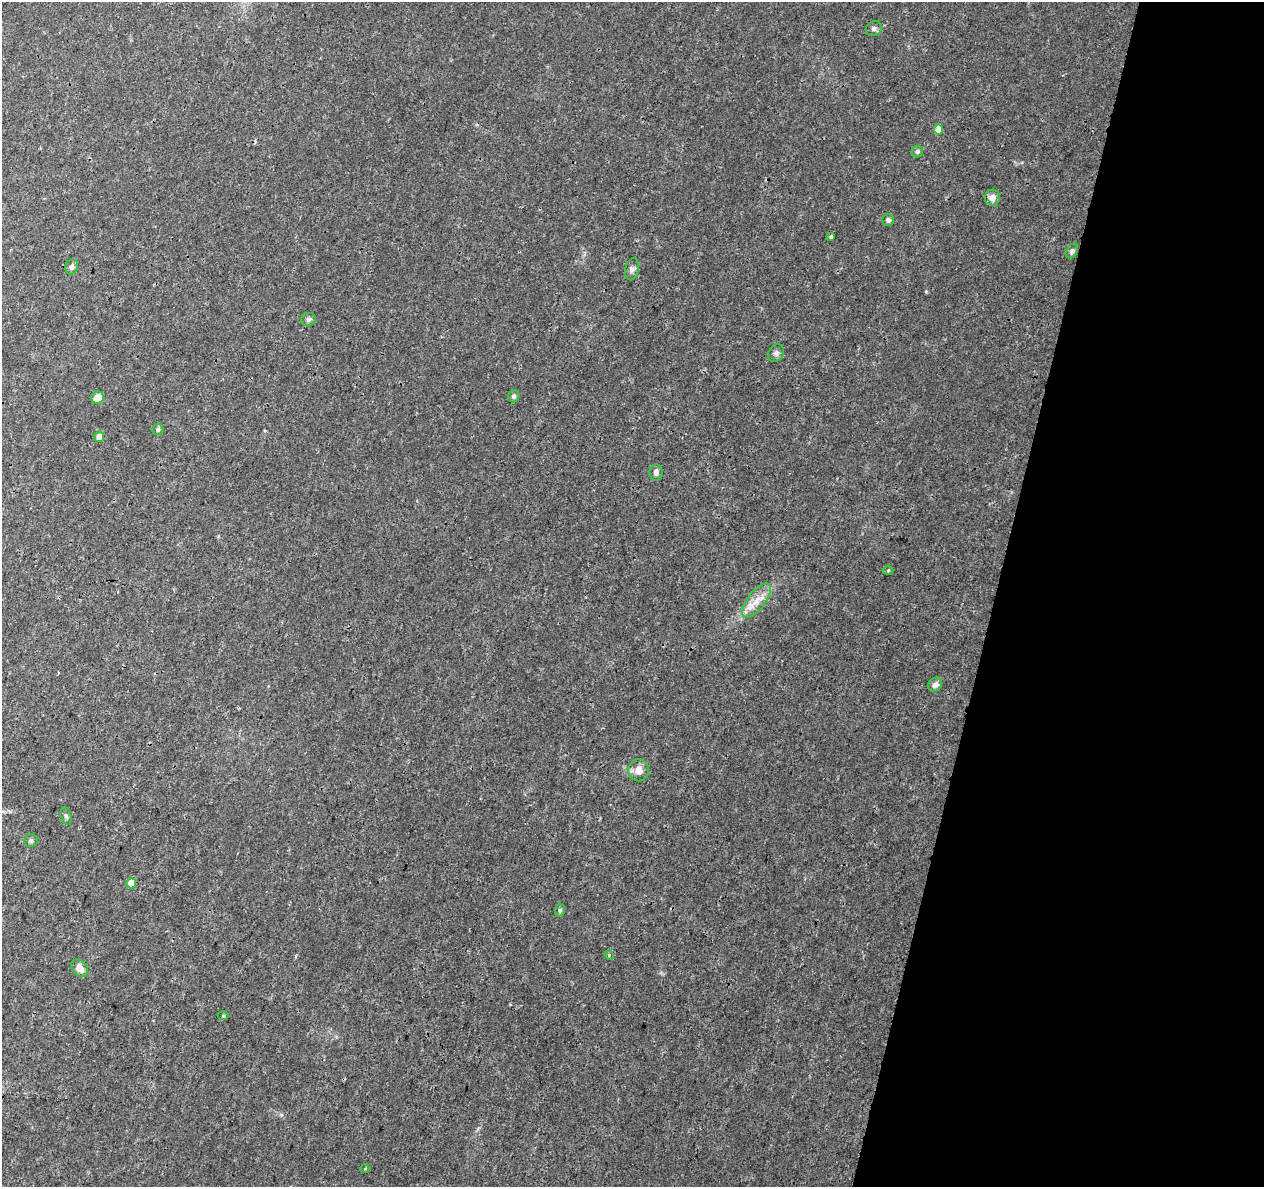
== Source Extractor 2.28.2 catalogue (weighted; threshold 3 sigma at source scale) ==
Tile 8 of 4 x 4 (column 4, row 2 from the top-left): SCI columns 3787-5048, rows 2596-3780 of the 5060 x 5251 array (HDU 1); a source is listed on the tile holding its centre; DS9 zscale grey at full resolution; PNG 1266 x 1189 px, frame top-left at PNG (2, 2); each listed source drawn as its Kron ellipse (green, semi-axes under 4 px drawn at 4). Shown black and unused: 21% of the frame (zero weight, under 3 of 4 exposures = <1% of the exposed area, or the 3 px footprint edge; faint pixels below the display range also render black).
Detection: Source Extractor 2.28.2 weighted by HDU 2 'WHT'; one run over the whole footprint, this tile lists its part. Background 0.00727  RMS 0.0015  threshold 0.00661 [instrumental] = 3 sigma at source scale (4.5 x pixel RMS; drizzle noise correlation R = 1.50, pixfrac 1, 0.0396/0.0396 arcsec/px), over >= 5 px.
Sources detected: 28; all 28 listed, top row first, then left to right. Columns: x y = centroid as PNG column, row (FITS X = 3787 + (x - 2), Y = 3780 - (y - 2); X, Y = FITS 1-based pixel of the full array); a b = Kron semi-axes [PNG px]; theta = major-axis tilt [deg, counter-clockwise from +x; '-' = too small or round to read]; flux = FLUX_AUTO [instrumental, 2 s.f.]
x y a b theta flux
874 28 8 7 - 0.44
939 129 5 4 - 2.1
917 152 6 6 - 0.36
992 198 8 7 - 0.93
888 220 6 6 - 0.43
831 237 4 3 - 0.33
1072 251 8 5 58 0.4
72 267 7 6 - 0.58
632 269 11 7 76 0.53
308 319 7 6 - 0.36
776 353 9 7 55 0.5
514 396 6 5 - 0.31
97 398 6 6 - 1.7
158 430 5 5 - 0.33
99 437 5 5 - 1.5
656 472 8 6 87 0.53
888 570 5 3 - 0.14
757 601 20 8 53 2
935 685 8 6 47 0.67
639 770 11 10 - 1.4
66 816 9 5 -73 0.32
31 841 7 6 - 0.37
131 883 5 5 - 3.1
560 910 6 5 - 0.29
609 955 5 4 - 0.17
80 968 10 7 -49 1.2
223 1015 5 3 - 0.16
365 1168 4 3 - 0.13